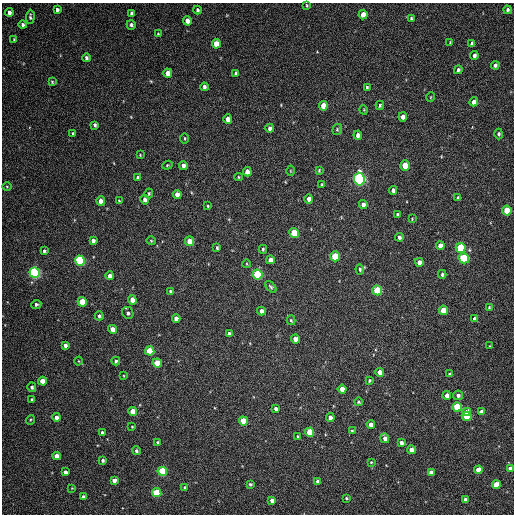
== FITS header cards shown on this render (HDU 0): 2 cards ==
NAXIS1  =                  512 / Axis length
NAXIS2  =                  512 / Axis length

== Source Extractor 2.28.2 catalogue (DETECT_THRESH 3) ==
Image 512 x 512 px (HDU 0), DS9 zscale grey, 1 PNG px = 1 image px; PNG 516 x 516 px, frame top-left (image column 1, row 512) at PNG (2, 3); each listed source drawn as its Kron ellipse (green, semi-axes under 4 px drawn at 4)
Background 79.1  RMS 8.9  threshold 26.8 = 3 sigma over >= 5 px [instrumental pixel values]
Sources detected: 160; all 160 listed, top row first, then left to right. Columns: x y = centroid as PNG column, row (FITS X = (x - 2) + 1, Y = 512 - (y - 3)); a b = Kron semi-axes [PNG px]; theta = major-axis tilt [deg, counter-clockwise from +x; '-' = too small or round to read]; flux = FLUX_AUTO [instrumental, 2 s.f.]
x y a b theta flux
307 5 4 3 - 570
57 10 4 3 - 1700
198 10 4 4 - 1300
507 10 4 3 - 1200
9 12 4 3 - 2000
131 13 4 3 - 1300
363 14 5 4 - 5500
30 17 7 3 88 1100
411 18 3 3 - 770
187 21 4 4 - 4500
23 25 4 4 - 1400
131 25 5 4 - 1400
158 34 3 3 - 640
14 39 4 3 - 500
450 42 3 2 - 400
216 44 5 4 - 8000
472 44 4 4 - 2100
474 55 4 3 - 1700
86 58 4 3 - 1400
495 65 4 3 - 1300
458 70 4 3 - 1200
168 73 5 4 - 5600
236 73 4 3 - 1100
52 82 3 3 - 660
204 87 4 3 - 1700
367 87 3 3 - 1000
431 97 5 3 - 530
474 102 4 4 - 4000
380 105 4 3 - 880
323 106 5 4 - 6900
364 110 5 3 - 500
403 117 4 4 - 3000
228 119 5 4 - 4700
95 125 4 3 - 1200
270 128 4 4 - 2200
337 129 6 4 69 860
73 134 3 3 - 970
499 134 5 4 - 1000
358 135 4 4 - 2700
185 138 5 3 - 590
140 155 3 3 - 500
167 165 5 4 - 720
183 165 4 4 - 2700
405 166 5 4 - 12000
319 170 3 2 - 650
290 171 5 3 - 500
247 172 4 4 - 4100
238 177 4 4 - 670
138 178 4 4 - 2100
359 179 6 5 - 150000
322 185 4 3 - 600
7 187 5 3 - 580
393 190 4 3 - 1700
149 193 5 4 - 820
177 195 4 4 - 4600
458 198 4 4 - 1600
309 199 4 4 - 3200
145 200 5 4 - 2200
101 201 5 4 - 3900
119 201 3 3 - 500
363 204 4 4 - 2500
208 206 4 3 - 610
507 210 5 4 - 15000
397 214 3 3 - 860
412 219 3 3 - 500
294 233 5 5 - 16000
399 237 4 3 - 1400
93 241 4 4 - 2100
151 241 4 4 - 660
190 241 5 4 - 9500
440 246 4 4 - 3900
217 248 4 3 - 890
461 248 5 5 - 29000
263 249 4 3 - 780
44 251 4 3 - 1200
335 256 5 5 - 24000
464 258 5 5 - 40000
270 260 4 4 - 2800
80 261 5 5 - 66000
419 262 4 4 - 3400
247 264 4 3 - 490
360 269 5 4 - 920
34 273 5 5 - 110000
442 274 4 3 - 980
257 275 5 5 - 47000
110 276 4 4 - 2300
271 287 7 4 -49 1100
377 290 5 5 - 36000
170 291 4 3 - 1200
132 300 4 4 - 5800
82 302 5 4 - 18000
36 304 5 4 - 1300
489 307 3 2 - 540
443 310 4 4 - 9500
261 311 4 4 - 2700
128 313 6 5 - 1500
99 316 4 4 - 1400
176 319 4 4 - 3100
475 319 4 4 - 3100
291 320 5 4 - 810
113 329 4 4 - 4600
229 334 4 3 - 2100
295 339 4 4 - 4800
65 345 4 4 - 2100
490 346 3 2 - 400
150 351 5 4 - 19000
78 361 4 3 - 430
116 361 4 4 - 1600
157 363 4 4 - 13000
380 372 4 4 - 4500
450 374 3 3 - 1100
124 376 4 2 - 420
369 380 4 4 - 790
42 381 4 4 - 8900
32 387 5 4 - 1300
342 389 4 4 - 4600
447 395 4 4 - 3200
458 395 5 4 - 1900
32 399 3 3 - 800
358 402 4 4 - 920
457 407 5 4 - 26000
276 409 4 3 - 1600
133 411 4 4 - 9200
467 412 4 4 - 8300
481 412 4 4 - 2900
467 416 5 4 - 21000
56 417 4 4 - 2900
330 418 4 4 - 3500
30 420 5 3 - 600
243 421 4 4 - 14000
371 424 4 4 - 3600
132 427 3 3 - 470
352 431 4 3 - 690
102 432 3 3 - 1200
310 432 4 4 - 20000
298 436 3 3 - 700
385 438 5 4 - 3200
158 442 4 3 - 980
401 443 4 3 - 2300
411 450 4 4 - 5300
136 451 4 4 - 1200
57 456 4 4 - 5600
103 460 3 3 - 1300
371 462 3 3 - 560
510 468 4 4 - 1700
478 470 4 4 - 9200
162 471 5 4 - 39000
65 472 4 3 - 2100
431 473 4 4 - 3900
114 480 4 4 - 3000
318 481 4 4 - 2100
250 484 3 3 - 890
496 485 4 4 - 14000
185 487 4 3 - 1100
72 488 2 2 - 390
157 493 4 4 - 29000
83 497 4 3 - 2300
346 498 3 3 - 750
465 499 4 3 - 2600
272 500 4 4 - 3700